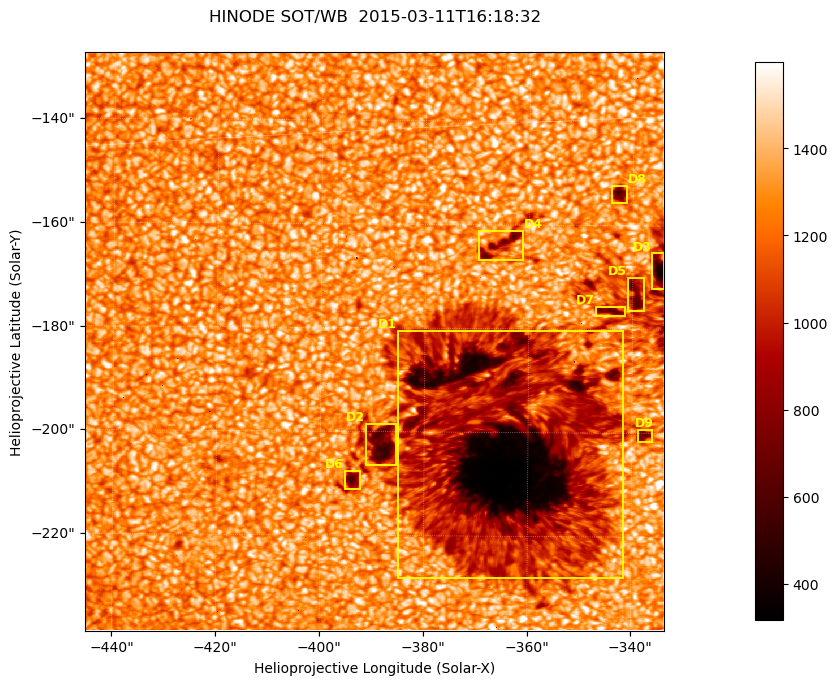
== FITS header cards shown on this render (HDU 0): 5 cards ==
TELESCOP= 'HINODE'
INSTRUME= 'SOT/WB'
DATE_OBS= '2015-03-11T16:18:32.149'
CTYPE1  = 'Solar-X'
CTYPE2  = 'Solar-Y'

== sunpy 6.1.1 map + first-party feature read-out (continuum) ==
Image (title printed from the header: HINODE SOT/WB  2015-03-11T16:18:32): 1024 x 1024 px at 0.109 arcsec/px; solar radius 966 arcsec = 8862 px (partial field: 0.4% of the solar disc is inside the frame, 100% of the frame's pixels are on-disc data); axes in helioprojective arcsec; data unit not stated in the header (colour bar unlabelled)
Orientation: roll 0.412 deg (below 1 deg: not rotated)
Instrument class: CONTINUUM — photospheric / low-chromospheric filtergram (blue cont 4504): granulation and sunspots, dark-feature search
Dark features (sunspots / pores): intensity divided by the frame's on-disc median (partial field: no limb-darkening profile); reference = the frame's on-disc median (the 8%-of-disc-diameter window exceeds this field); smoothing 3 px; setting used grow <= 0.75, no closing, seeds <= 0.75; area >= 262 px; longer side >= 12 px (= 1.3 arcsec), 6 px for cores <= 0.7; partial field; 9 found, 9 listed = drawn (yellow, D1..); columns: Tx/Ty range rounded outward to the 1 arcsec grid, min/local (2 s.f., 1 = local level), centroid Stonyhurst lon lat
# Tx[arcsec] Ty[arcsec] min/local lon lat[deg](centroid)
D1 -386..-341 -229..-180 0.23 -23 -19
D2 -392..-385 -207..-198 0.39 -25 -19
D3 -337..-333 -173..-165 0.29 -21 -17
D4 -370..-361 -167..-161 0.48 -23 -16
D5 -341..-337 -177..-170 0.48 -21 -17
D6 -396..-392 -211..-207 0.46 -25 -19
D7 -348..-341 -178..-175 0.49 -22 -17
D8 -345..-341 -156..-152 0.44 -22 -16
D9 -339..-336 -202..-199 0.51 -22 -19